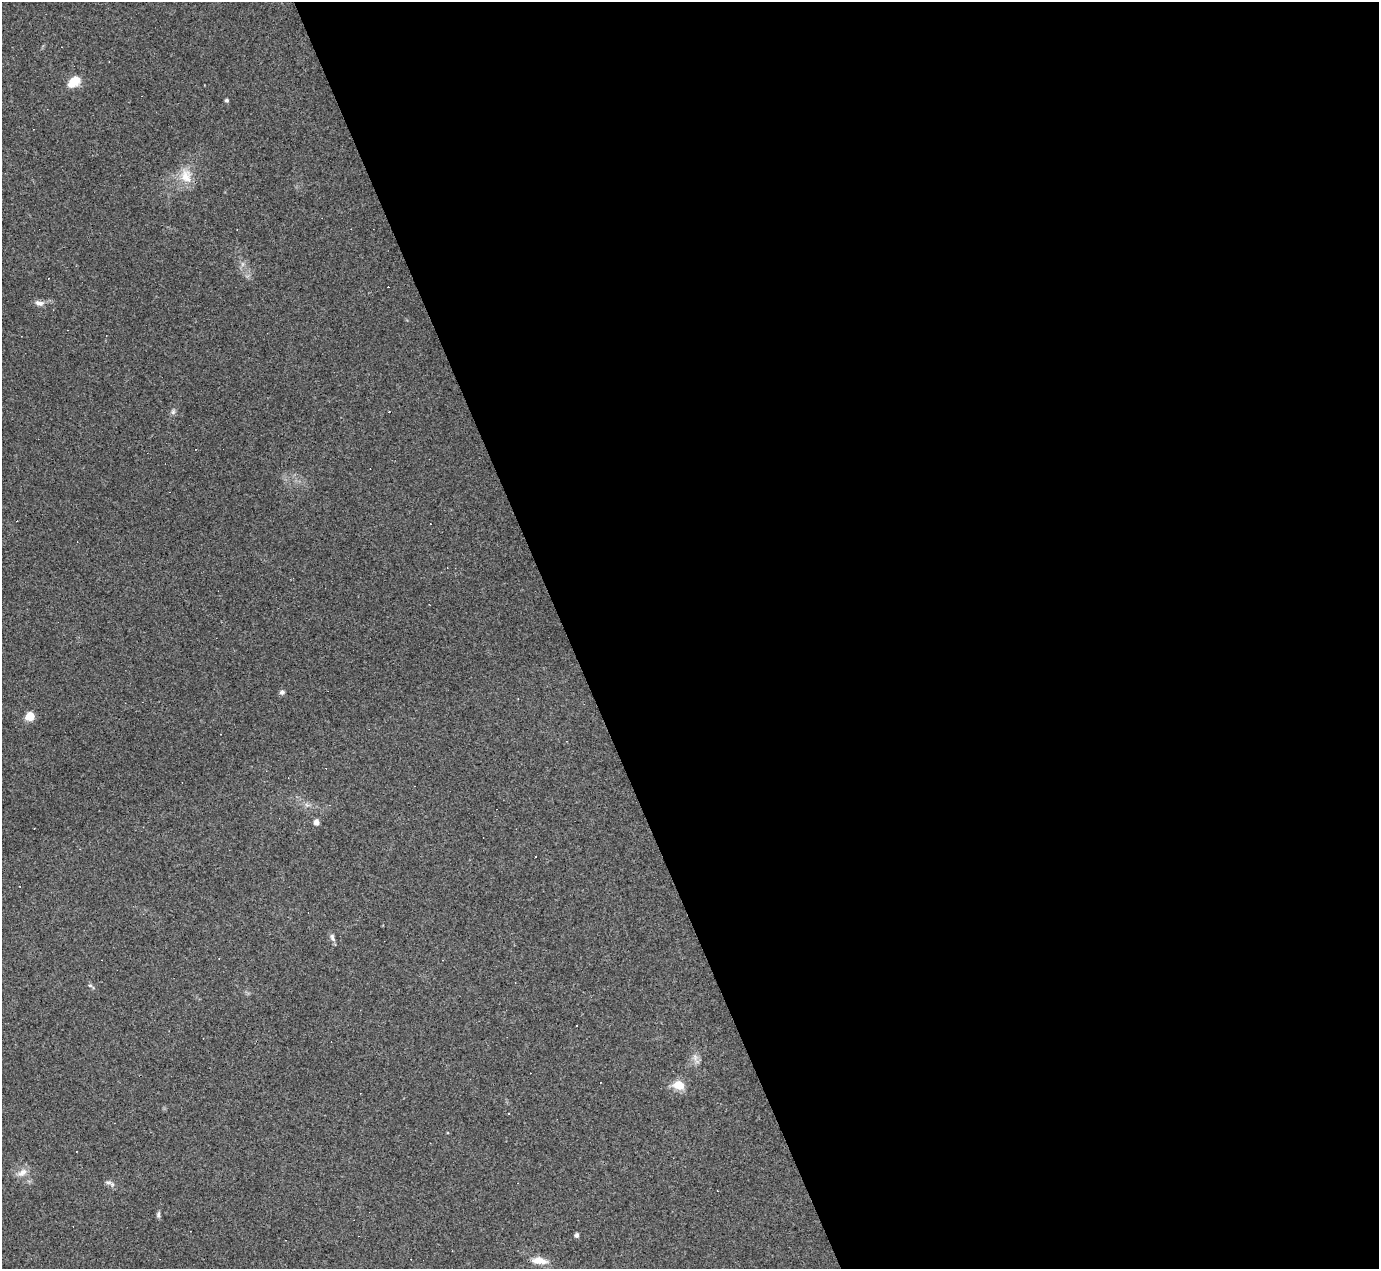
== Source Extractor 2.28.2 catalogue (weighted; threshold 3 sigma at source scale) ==
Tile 8 of 4 x 4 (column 4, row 2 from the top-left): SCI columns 4132-5508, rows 2813-4079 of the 5508 x 5495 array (HDU 1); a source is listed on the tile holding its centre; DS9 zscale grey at full resolution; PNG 1381 x 1271 px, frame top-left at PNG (2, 2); no overlay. Shown black and unused: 59% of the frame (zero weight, under 3 of 4 exposures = <1% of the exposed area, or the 3 px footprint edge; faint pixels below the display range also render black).
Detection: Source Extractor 2.28.2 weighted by HDU 2 'WHT'; one run over the whole footprint, this tile lists its part. Background 0.232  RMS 0.0082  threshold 0.0367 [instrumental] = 3 sigma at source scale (4.5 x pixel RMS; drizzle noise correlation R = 1.50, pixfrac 1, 0.05/0.05 arcsec/px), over >= 5 px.
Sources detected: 30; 10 cosmic-ray / hot-pixel residue — not listed; the other 20 listed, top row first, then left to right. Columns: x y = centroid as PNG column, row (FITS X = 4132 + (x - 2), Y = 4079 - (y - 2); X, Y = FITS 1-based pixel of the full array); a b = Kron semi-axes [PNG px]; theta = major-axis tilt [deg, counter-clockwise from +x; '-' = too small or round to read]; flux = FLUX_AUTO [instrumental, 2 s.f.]
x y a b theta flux
74 81 17 10 39 12
227 100 4 4 - 1.5
186 176 21 15 -78 14
39 303 12 7 -10 3.9
173 412 6 5 - 1.8
282 692 7 6 - 2.2
30 716 6 5 - 22
316 822 5 5 - 4.3
536 856 3 3 - 1.2
332 937 12 6 -73 2.6
90 985 5 4 - 1.2
577 1025 3 3 - 7.1
695 1057 10 6 -67 3.6
679 1085 11 9 -21 12
508 1114 3 2 - 0.85
22 1172 15 8 39 5.8
108 1182 12 4 -5 2.2
158 1214 8 5 81 1.6
577 1235 5 4 - 2.2
539 1261 22 9 -6 8.7